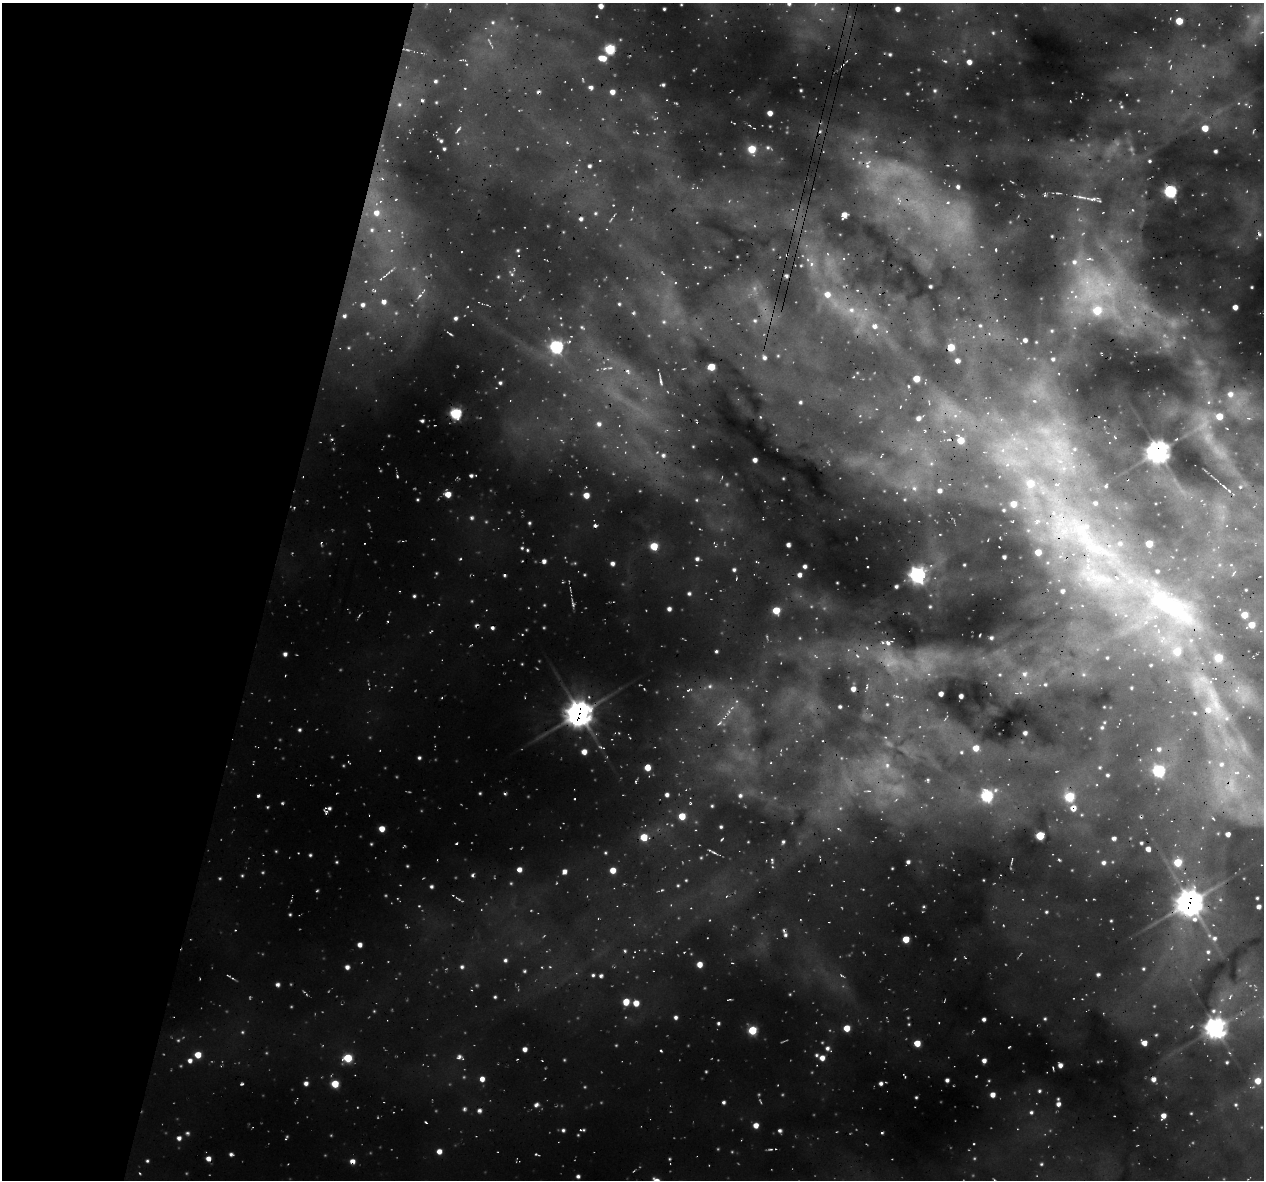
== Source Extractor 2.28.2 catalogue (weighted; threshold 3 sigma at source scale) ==
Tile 9 of 4 x 4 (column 1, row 3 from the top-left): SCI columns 23-1284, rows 1501-2678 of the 5081 x 5296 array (HDU 1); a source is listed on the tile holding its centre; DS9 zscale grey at full resolution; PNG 1266 x 1182 px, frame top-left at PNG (2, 3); no overlay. Shown black and unused: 21% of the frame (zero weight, under 3 of 4 exposures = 4% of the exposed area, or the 3 px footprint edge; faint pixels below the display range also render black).
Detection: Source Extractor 2.28.2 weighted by HDU 2 'WHT'; one run over the whole footprint, this tile lists its part. Background 0.758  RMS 0.12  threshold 0.525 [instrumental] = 3 sigma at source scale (4.5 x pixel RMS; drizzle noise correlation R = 1.50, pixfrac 1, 0.0396/0.0396 arcsec/px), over >= 5 px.
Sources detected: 252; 2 cosmic-ray / hot-pixel residue — not listed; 1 inside a brighter listed object's ellipse — not listed separately; the other 249 listed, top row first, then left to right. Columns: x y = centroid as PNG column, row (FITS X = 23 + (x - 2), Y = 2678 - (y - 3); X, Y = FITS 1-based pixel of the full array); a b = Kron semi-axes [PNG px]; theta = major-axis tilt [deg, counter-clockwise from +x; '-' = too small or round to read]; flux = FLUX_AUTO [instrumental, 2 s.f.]
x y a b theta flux
789 4 5 4 - 22
601 6 4 4 - 57
664 9 3 3 - 11
898 9 4 4 - 47
1179 21 5 5 - 130
610 49 5 5 - 590
890 54 4 3 - 13
602 58 9 5 -10 100
969 62 5 5 - 49
435 81 5 4 - 18
591 87 4 4 - 30
801 90 3 2 - 9.4
935 91 5 4 - 15
612 92 4 4 - 53
399 104 6 4 0 17
770 113 4 4 - 57
1205 128 5 5 - 130
458 130 6 3 49 14
441 141 4 4 - 13
444 149 3 3 - 12
752 149 5 5 - 240
1215 151 4 3 - 17
1149 161 4 3 - 12
589 166 3 3 - 19
867 166 9 6 -71 56
958 187 5 5 - 24
1170 191 6 5 - 1200
1080 197 9 3 -5 26
1093 199 9 4 24 28
948 202 7 5 19 28
376 213 9 8 - 90
844 215 5 4 - 60
581 219 4 4 - 22
372 230 6 5 - 26
389 230 5 5 - 22
1259 234 6 4 -88 20
1089 259 7 4 18 23
1074 262 8 8 - 59
811 264 6 5 - 27
786 276 4 3 - 18
930 286 3 2 - 14
1252 287 4 3 - 9.2
827 294 7 7 - 84
419 296 6 4 70 23
384 302 7 5 33 43
619 304 4 4 - 11
363 305 5 5 - 30
1235 307 4 4 - 56
851 310 8 6 -1 47
1097 310 7 7 - 270
344 316 5 4 - 21
455 318 4 4 - 21
755 321 6 4 0 16
874 326 7 6 - 41
980 326 6 4 -1 13
1025 340 4 3 - 28
556 347 6 6 - 1400
951 347 5 5 - 190
764 358 5 4 - 25
1053 359 4 4 - 17
957 361 6 3 -27 36
711 367 5 5 - 150
627 371 5 5 - 22
916 379 5 4 - 140
661 382 8 4 -78 20
500 383 4 3 - 15
1230 394 8 7 - 52
800 402 4 3 - 13
456 413 5 5 - 800
1219 416 5 5 - 130
918 418 6 5 - 32
422 421 3 3 - 17
599 424 7 5 -39 29
961 440 5 5 - 150
1158 452 8 8 - 5000
663 455 5 5 - 21
755 460 4 4 - 39
397 476 5 3 - 9
471 476 5 4 - 18
1030 483 7 7 - 160
1224 486 7 2 -45 11
940 491 6 6 - 34
448 494 5 5 - 100
586 495 5 4 - 94
1095 503 5 5 - 23
1013 504 6 6 - 91
1054 513 6 5 - 33
1037 521 9 3 45 25
529 523 4 4 - 13
595 525 4 4 - 20
1080 528 11 11 - 160
1120 543 6 5 - 25
788 544 5 3 - 31
1149 544 5 4 - 150
654 546 5 5 - 190
527 550 5 3 - 11
1038 552 5 5 - 100
1004 557 3 3 - 20
697 559 5 5 - 25
544 561 5 4 - 34
612 563 5 4 - 30
805 566 4 4 - 27
1088 566 8 7 - 64
734 570 5 4 - 19
1157 571 4 4 - 15
799 575 5 5 - 37
917 575 7 6 - 2900
1093 577 10 7 -14 87
896 586 3 3 - 17
1062 591 5 4 - 27
689 593 5 4 - 19
414 596 4 4 - 13
573 604 6 3 -72 16
1171 607 91 21 -33 1400
669 609 4 4 - 32
776 610 6 5 - 150
1244 615 5 4 - 130
1155 625 6 4 2 20
1252 625 5 4 - 130
492 628 4 3 - 19
991 638 3 3 - 13
888 643 6 5 - 32
716 651 4 3 - 15
1177 651 7 7 - 190
285 654 4 4 - 29
1107 658 5 3 - 12
1218 658 6 6 - 220
1024 674 7 5 -3 31
1045 684 5 3 - 13
853 689 4 4 - 47
941 694 4 4 - 43
961 696 4 4 - 31
840 707 3 3 - 12
1208 709 11 9 -20 100
579 713 11 9 71 6500
1102 727 5 3 - 12
299 730 5 4 - 15
1025 733 4 3 - 28
976 748 6 6 - 87
1159 749 6 5 - 26
584 752 5 5 - 67
419 758 4 4 - 16
1221 764 8 6 -13 36
887 765 6 6 - 27
647 768 4 4 - 120
1159 771 6 5 - 930
1236 772 7 4 21 22
1107 775 4 4 - 15
928 780 5 3 - 9.9
667 795 4 4 - 27
740 796 6 5 - 25
987 796 6 6 - 800
1069 797 5 5 - 440
712 806 4 4 - 11
1073 808 7 7 - 73
326 812 7 5 88 24
682 816 5 5 - 140
721 827 4 3 - 14
382 829 4 4 - 95
1228 834 4 4 - 38
1040 836 5 5 - 300
644 837 5 5 - 190
1114 838 3 3 - 29
783 842 5 4 - 15
1148 849 4 4 - 34
310 855 4 4 - 11
1059 860 5 3 - 10
908 862 4 4 - 23
1178 862 5 5 - 250
1103 863 4 4 - 22
519 869 5 4 - 54
613 870 4 4 - 100
564 871 4 4 - 40
472 875 5 3 - 16
431 886 4 4 - 18
1257 898 3 2 - 9.5
1189 902 10 9 - 6700
1258 906 4 3 - 28
1046 912 4 3 - 11
290 914 4 3 - 8.9
1194 919 7 7 - 46
785 935 7 5 -69 26
1214 938 6 5 - 23
906 939 5 4 - 160
360 945 4 4 - 42
1208 952 5 5 - 17
505 960 5 4 - 18
700 964 4 4 - 81
347 967 4 4 - 35
462 967 5 5 - 19
1143 969 4 3 - 12
1098 974 4 4 - 20
593 975 4 3 - 13
601 976 4 4 - 16
278 984 5 4 - 22
495 997 4 4 - 12
626 1002 5 5 - 140
636 1003 5 5 - 93
675 1017 4 4 - 23
984 1019 3 3 - 23
1045 1019 5 3 - 11
718 1023 4 3 - 14
847 1028 5 4 - 140
1215 1028 8 8 - 3900
752 1030 5 5 - 350
917 1043 5 5 - 110
1144 1043 5 5 - 51
827 1048 5 5 - 27
525 1049 4 4 - 41
661 1050 3 3 - 9.8
198 1055 6 6 - 110
816 1055 5 4 - 15
459 1057 7 5 71 25
348 1058 6 5 - 290
822 1058 5 5 - 66
190 1061 5 5 - 36
984 1061 4 4 - 33
1227 1062 4 3 - 12
1060 1065 4 4 - 36
482 1079 5 4 - 63
1153 1079 5 4 - 44
947 1080 4 3 - 23
1258 1081 6 6 - 99
306 1083 5 5 - 33
881 1083 4 4 - 23
242 1084 4 3 - 12
335 1084 5 5 - 180
1039 1091 4 4 - 14
992 1095 4 4 - 53
916 1097 4 3 - 9.1
724 1102 4 4 - 17
1058 1104 6 5 - 37
536 1105 6 4 29 24
1236 1105 5 3 - 13
480 1110 8 3 -45 21
1031 1112 5 4 - 18
1163 1116 5 4 - 63
756 1125 5 5 - 54
563 1130 4 4 - 15
581 1130 7 3 7 16
780 1131 4 4 - 21
179 1138 5 4 - 31
439 1151 5 4 - 59
231 1154 4 4 - 18
208 1158 4 4 - 48
147 1161 4 4 - 11
352 1161 5 4 - 54
1041 1164 4 3 - 11
578 1176 4 4 - 20
Overlapping masked pixels (flux is a lower limit): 6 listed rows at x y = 456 413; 1158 452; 579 713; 1073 808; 1189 902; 352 1161
Isophote crosses this tile's border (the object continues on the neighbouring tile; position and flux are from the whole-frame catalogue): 1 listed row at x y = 789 4
Unlisted compact peaks at least as high as the median listed source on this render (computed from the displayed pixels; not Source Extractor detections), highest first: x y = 663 85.